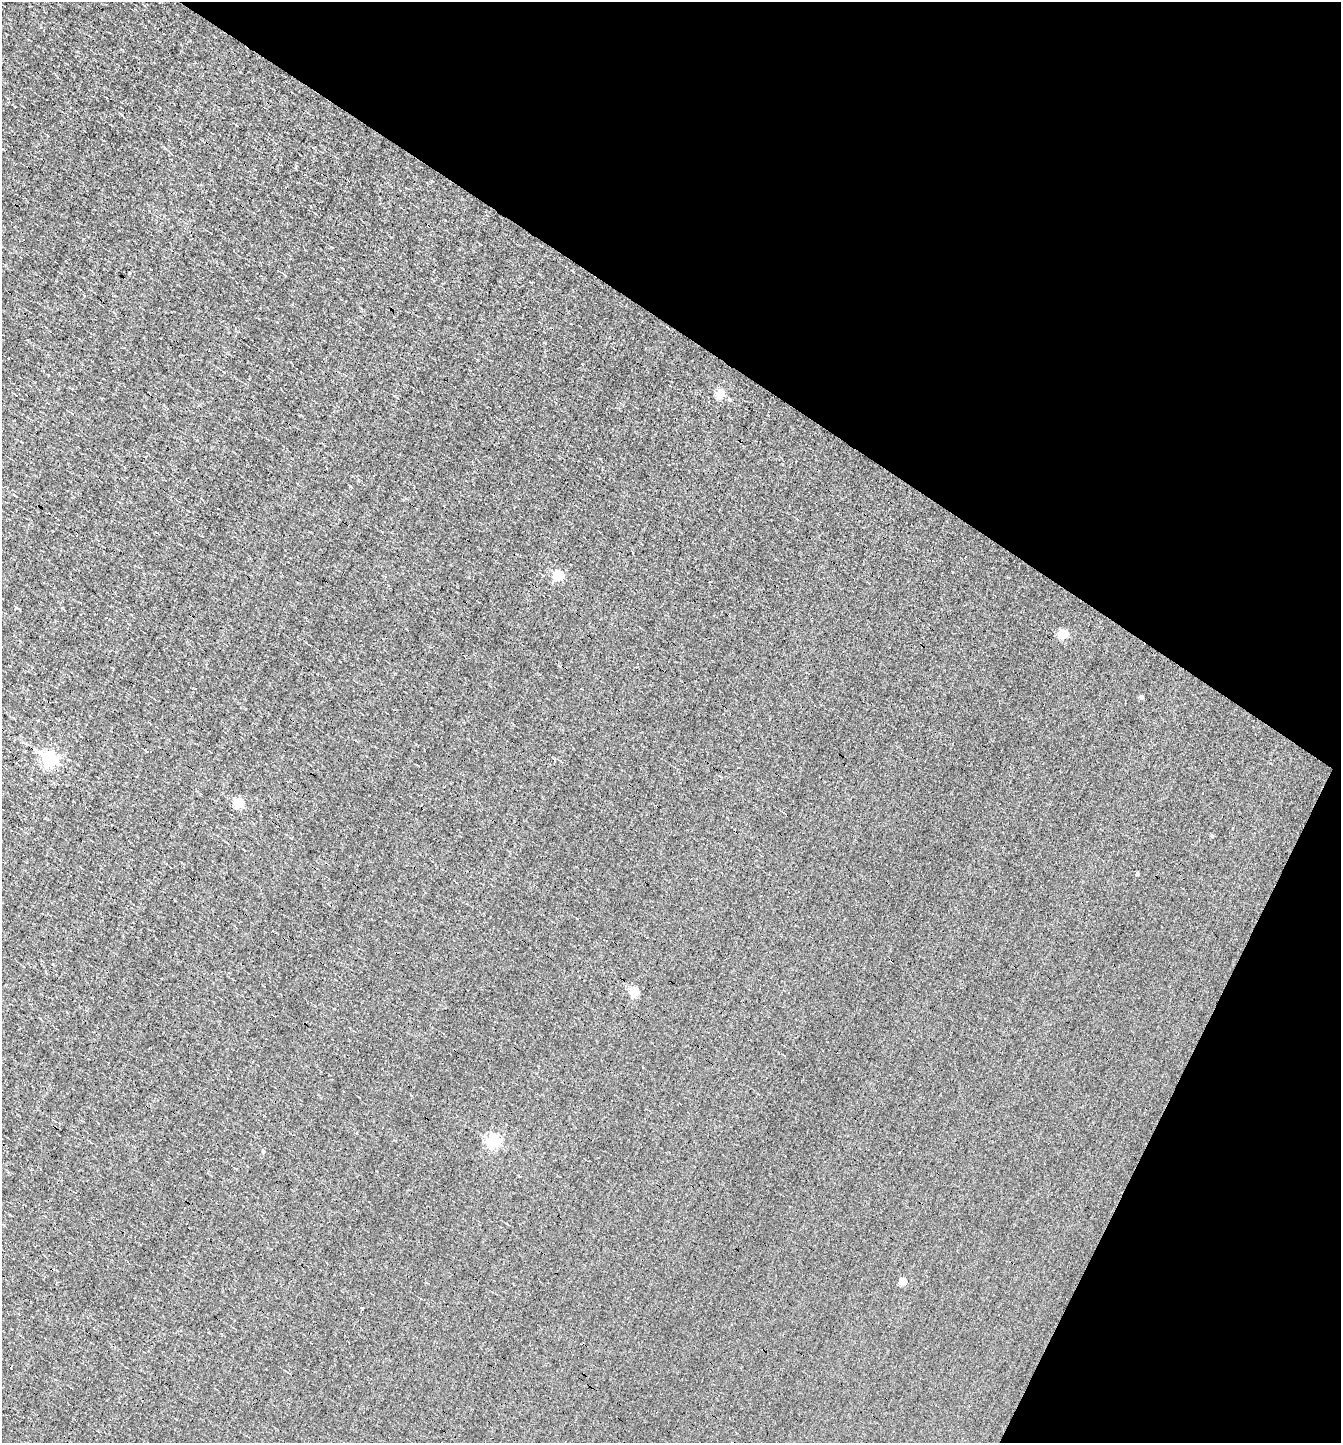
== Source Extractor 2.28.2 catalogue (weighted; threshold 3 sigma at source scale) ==
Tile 8 of 4 x 4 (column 4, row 2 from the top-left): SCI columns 4155-5493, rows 2885-4325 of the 5770 x 5767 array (HDU 1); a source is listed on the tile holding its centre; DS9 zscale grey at full resolution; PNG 1343 x 1445 px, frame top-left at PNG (2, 2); no overlay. Shown black and unused: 29% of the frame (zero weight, under 3 of 4 exposures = <1% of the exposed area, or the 3 px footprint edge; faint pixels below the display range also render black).
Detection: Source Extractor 2.28.2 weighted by HDU 2 'WHT'; one run over the whole footprint, this tile lists its part. Background -6.74e-04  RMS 0.038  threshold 0.171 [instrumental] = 3 sigma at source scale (4.5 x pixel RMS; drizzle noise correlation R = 1.50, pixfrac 1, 0.05/0.05 arcsec/px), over >= 5 px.
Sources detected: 32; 12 cosmic-ray / hot-pixel residue — not listed; the other 20 listed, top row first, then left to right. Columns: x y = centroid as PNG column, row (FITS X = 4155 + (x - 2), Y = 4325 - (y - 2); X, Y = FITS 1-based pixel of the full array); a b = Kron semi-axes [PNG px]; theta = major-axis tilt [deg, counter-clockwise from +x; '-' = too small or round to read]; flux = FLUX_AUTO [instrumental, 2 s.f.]
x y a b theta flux
255 170 3 3 - 8.5
286 275 3 3 - 6.9
8 358 3 2 - 3
224 372 5 3 - 3.4
721 394 5 5 - 140
730 400 6 5 - 5.9
543 575 3 3 - 3.3
559 575 6 5 - 270
1063 634 5 5 - 200
1142 697 4 4 - 11
51 759 6 6 - 960
239 803 5 5 - 270
1212 836 4 4 - 5.4
1137 874 3 3 - 7.8
635 992 5 5 - 160
443 1033 3 3 - 24
494 1141 6 5 - 660
264 1151 5 4 - 6.7
519 1176 3 2 - 6.2
903 1281 4 4 - 70
Unlisted compact peaks at least as high as the median listed source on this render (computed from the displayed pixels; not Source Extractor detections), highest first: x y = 350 486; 16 608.